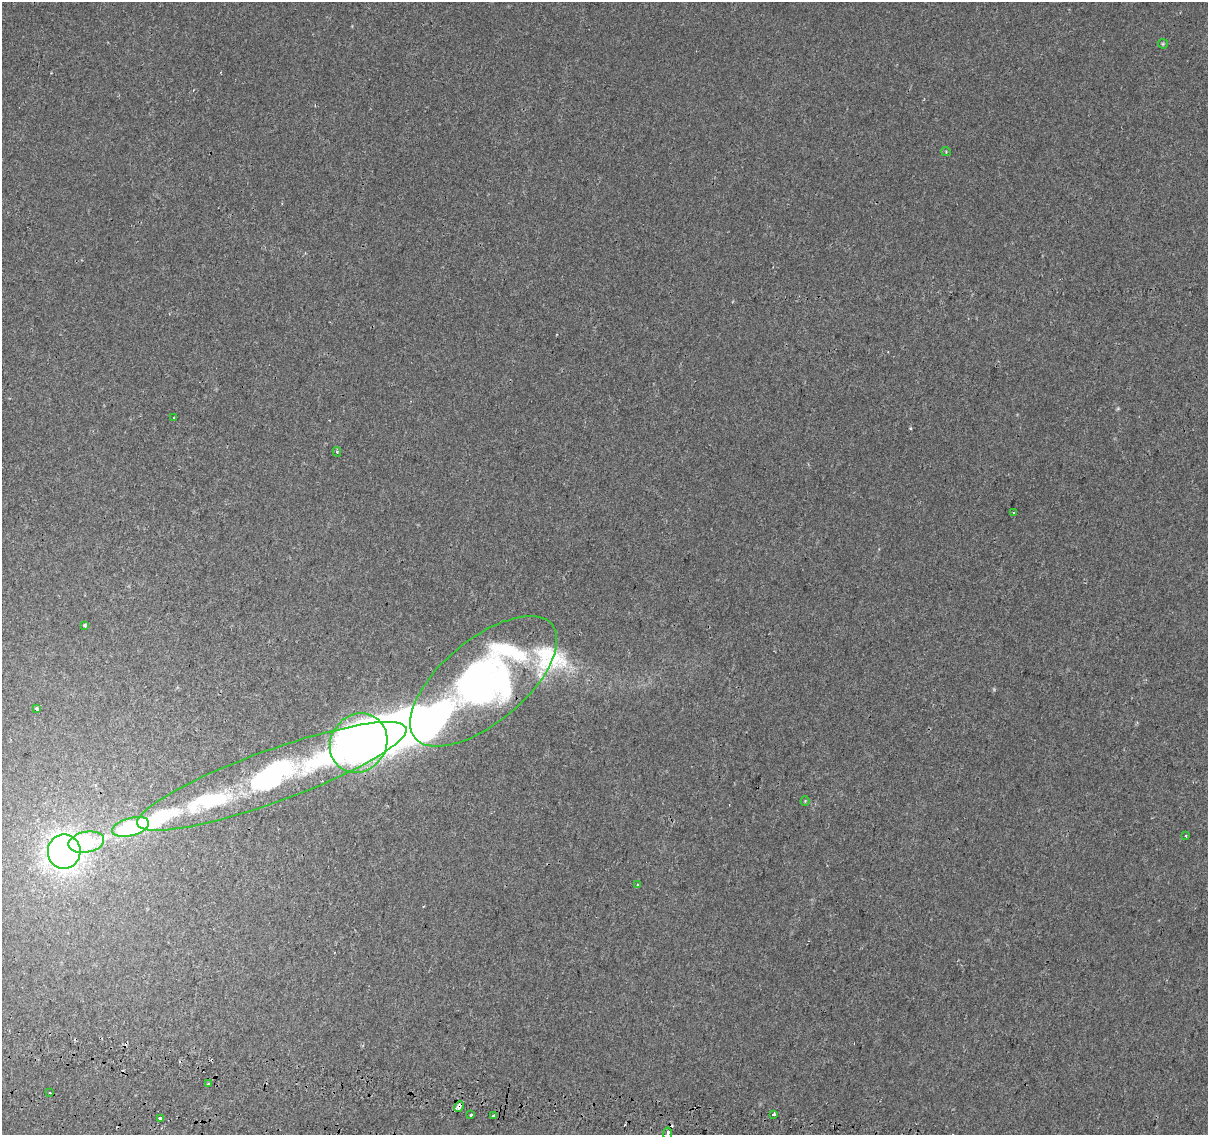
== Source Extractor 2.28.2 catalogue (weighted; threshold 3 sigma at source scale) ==
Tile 7 of 4 x 4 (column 3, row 2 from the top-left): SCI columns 2437-3642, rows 2550-3682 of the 4868 x 5159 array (HDU 1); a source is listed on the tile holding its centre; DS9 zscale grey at full resolution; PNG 1210 x 1137 px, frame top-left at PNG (2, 2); each listed source drawn as its Kron ellipse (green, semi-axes under 4 px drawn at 4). Shown black and unused: <1% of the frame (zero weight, under 2 of 3 exposures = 3% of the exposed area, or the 3 px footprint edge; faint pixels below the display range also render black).
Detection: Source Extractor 2.28.2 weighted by HDU 2 'WHT'; one run over the whole footprint, this tile lists its part. Background 1.45e-04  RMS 0.0039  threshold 0.0174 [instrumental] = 3 sigma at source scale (4.5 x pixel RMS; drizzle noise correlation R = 1.50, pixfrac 1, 0.0396/0.0396 arcsec/px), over >= 5 px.
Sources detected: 39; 1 too faint to see at this stretch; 4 inside a brighter object's white glare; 5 cosmic-ray / hot-pixel residue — neither listed nor drawn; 5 inside a brighter listed object's ellipse — not listed separately; the other 24 listed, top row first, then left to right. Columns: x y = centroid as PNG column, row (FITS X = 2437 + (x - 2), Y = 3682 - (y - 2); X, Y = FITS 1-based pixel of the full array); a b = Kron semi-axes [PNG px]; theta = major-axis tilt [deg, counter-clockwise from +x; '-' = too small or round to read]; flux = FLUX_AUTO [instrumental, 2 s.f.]
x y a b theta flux
1163 44 5 4 - 0.43
946 152 4 4 - 0.43
174 417 3 3 - 0.61
337 452 5 4 - 0.64
1013 512 2 2 - 0.38
85 625 3 3 - 0.83
484 681 89 41 40 220
37 709 3 3 - 1.8
359 743 31 27 55 400
272 776 143 26 20 120
805 801 4 4 - 0.37
130 827 19 9 15 47
1186 836 4 2 - 0.31
86 842 18 10 11 32
64 852 17 16 - 220
637 885 3 3 - 0.51
208 1084 3 3 - 1.1
49 1093 3 3 - 1.8
459 1107 5 3 - 5.7
774 1114 4 3 - 6
471 1115 3 3 - 1.4
494 1116 4 3 - 5.1
160 1118 3 3 - 6.3
668 1134 6 3 81 3.9
Overlapping masked pixels (flux is a lower limit): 2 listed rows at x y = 484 681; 459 1107
Isophote crosses this tile's border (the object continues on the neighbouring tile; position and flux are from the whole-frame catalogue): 1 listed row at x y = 668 1134
Unlisted compact peaks at least as high as the median listed source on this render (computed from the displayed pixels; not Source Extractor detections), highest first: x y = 910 428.